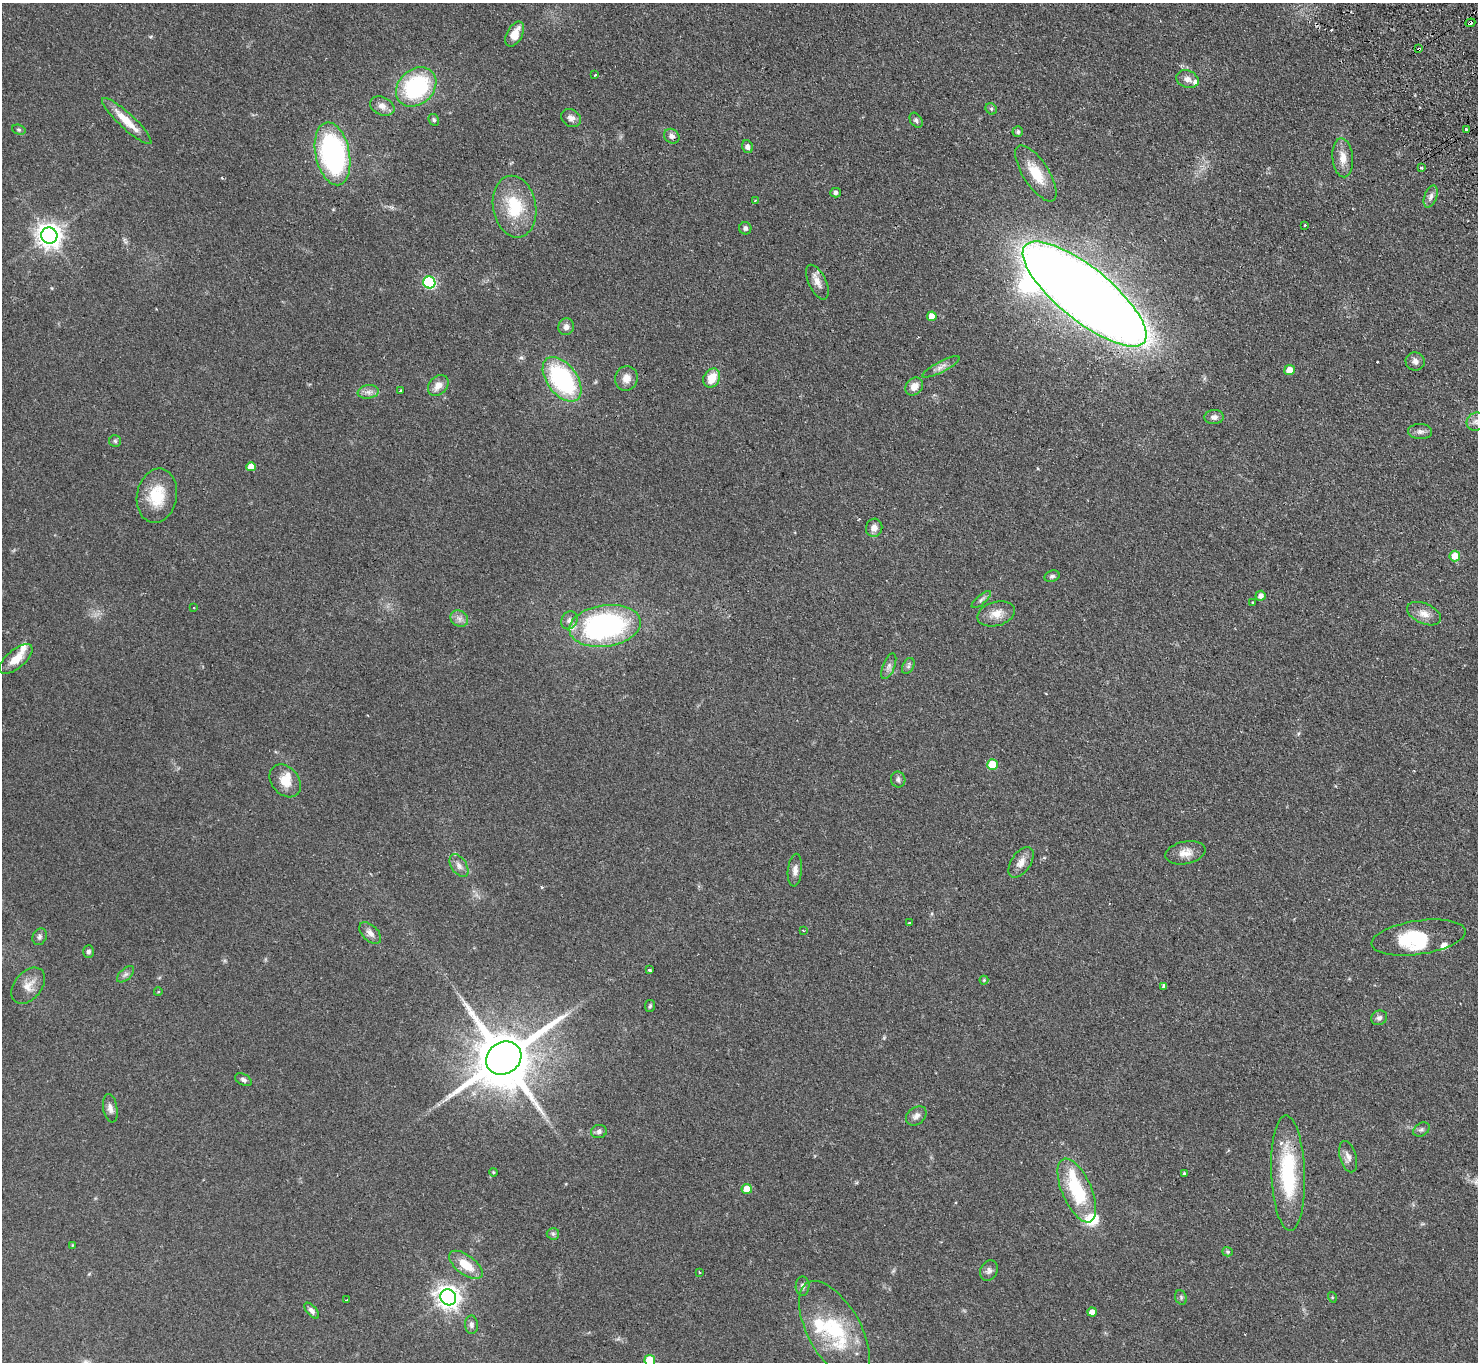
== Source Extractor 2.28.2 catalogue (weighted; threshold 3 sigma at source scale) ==
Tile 10 of 4 x 4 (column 2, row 3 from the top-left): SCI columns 1526-3001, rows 1696-3055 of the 6002 x 5970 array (HDU 1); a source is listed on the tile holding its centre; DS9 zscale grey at full resolution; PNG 1480 x 1364 px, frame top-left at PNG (2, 3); each listed source drawn as its Kron ellipse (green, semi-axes under 4 px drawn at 4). Shown black and unused: <1% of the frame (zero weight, under 2 of 3 exposures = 3% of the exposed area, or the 3 px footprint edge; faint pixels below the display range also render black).
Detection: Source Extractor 2.28.2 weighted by HDU 2 'WHT'; one run over the whole footprint, this tile lists its part. Background 0.0872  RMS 0.0064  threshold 0.0289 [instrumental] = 3 sigma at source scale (4.5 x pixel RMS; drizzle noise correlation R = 1.50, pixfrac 1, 0.05/0.05 arcsec/px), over >= 5 px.
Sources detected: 125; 2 inside a brighter object's white glare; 3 cosmic-ray / hot-pixel residue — neither listed nor drawn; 7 inside a brighter listed object's ellipse — not listed separately; the other 113 listed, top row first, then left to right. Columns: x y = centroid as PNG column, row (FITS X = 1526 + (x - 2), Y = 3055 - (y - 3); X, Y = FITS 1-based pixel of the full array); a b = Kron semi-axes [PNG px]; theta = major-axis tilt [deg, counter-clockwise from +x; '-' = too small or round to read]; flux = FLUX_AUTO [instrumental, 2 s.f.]
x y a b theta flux
1470 23 5 3 - 16
515 34 13 7 62 8.4
1419 49 3 3 - 1.1
595 75 3 2 - 1
1187 79 11 8 -19 3.8
416 87 22 17 41 66
382 106 13 9 -24 4.5
991 109 6 5 - 1
571 118 10 8 -33 3.2
434 120 6 5 - 1.2
916 120 8 5 -56 1.6
127 121 33 7 -43 13
1466 129 3 3 - 3.3
19 130 7 5 -17 1
1018 132 5 5 - 1.5
672 136 8 7 - 2.4
747 147 6 5 - 2.1
333 154 32 17 -78 130
1343 158 19 10 -85 7.2
1421 168 3 3 - 1.5
1036 173 32 12 -57 17
836 193 5 5 - 2.1
1431 197 11 6 69 2.7
755 200 2 2 - 0.54
514 207 31 21 -80 28
1305 225 3 3 - 0.78
745 228 6 6 - 1.7
49 235 8 8 - 540
429 282 6 6 - 73
817 282 19 9 -65 5.1
1085 294 77 26 -39 1700
932 316 5 4 - 6.6
566 327 8 8 - 3.1
1415 361 9 9 - 3
941 367 20 5 27 3.5
1289 370 5 5 - 7
626 378 12 11 - 5.7
712 378 10 8 59 10
562 379 25 15 -53 78
438 385 12 8 47 6
914 386 10 8 48 5.2
400 390 3 2 - 0.83
368 392 10 6 8 3
1214 417 10 7 3 2.7
1476 422 9 8 - 2.9
1420 432 12 7 -2 2.6
115 441 6 6 - 1.1
251 467 4 4 - 5.7
157 496 27 20 80 21
874 528 9 8 - 4
1455 556 5 5 - 11
1052 576 8 5 18 1.5
1261 596 5 5 - 3
981 600 12 4 41 1.8
1253 603 3 3 - 0.68
194 608 3 2 - 0.77
996 614 19 12 15 7.4
1424 614 18 10 -24 6
459 619 9 7 -37 2.8
569 620 9 8 - 2.9
605 626 36 20 8 130
16 659 20 9 40 9.3
889 666 13 6 68 2.5
908 666 8 5 62 1.5
993 765 5 5 - 18
898 780 8 7 - 1.7
285 781 18 13 -49 9.8
1185 853 20 11 11 6.8
1021 862 17 9 56 5.4
459 866 13 7 -57 3.4
795 870 16 7 84 3.6
909 923 3 2 - 0.97
803 931 3 2 - 0.46
370 933 13 8 -44 3.7
40 937 8 7 - 1.9
1418 938 47 17 8 32
88 952 6 5 - 1.6
649 970 3 3 - 0.87
126 974 10 5 42 1.8
984 980 4 4 - 0.73
28 986 20 13 51 7.6
1163 986 4 3 - 2.4
158 992 4 3 - 0.43
650 1006 6 5 - 0.93
1379 1018 8 7 - 2
504 1058 18 15 35 4900
243 1080 9 5 -28 2
110 1108 14 7 -80 3
916 1116 11 8 38 3.2
1421 1130 9 6 32 1.6
599 1132 8 6 18 1.9
1348 1157 16 8 -74 3.7
493 1172 4 3 - 0.55
1288 1173 58 17 -88 49
1184 1174 4 3 - 1.3
747 1189 5 5 - 7.9
1077 1190 34 14 -66 37
553 1234 6 5 - 1.3
73 1245 4 3 - 0.43
1228 1252 5 4 - 0.93
466 1265 20 9 -37 13
989 1271 11 8 65 2.5
700 1272 3 2 - 0.76
802 1286 9 7 89 2.2
448 1297 8 7 - 470
1181 1297 7 5 -71 1.3
1332 1297 5 3 - 0.51
347 1300 3 3 - 3.4
312 1311 10 5 -48 2.2
1092 1312 5 4 - 4.2
471 1325 9 6 -89 2.1
834 1330 55 26 -61 47
650 1361 5 5 - 18
Overlapping masked pixels (flux is a lower limit): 2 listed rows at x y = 1470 23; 1419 49
Isophote crosses this tile's border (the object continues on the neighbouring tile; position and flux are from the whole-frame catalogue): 1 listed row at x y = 650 1361